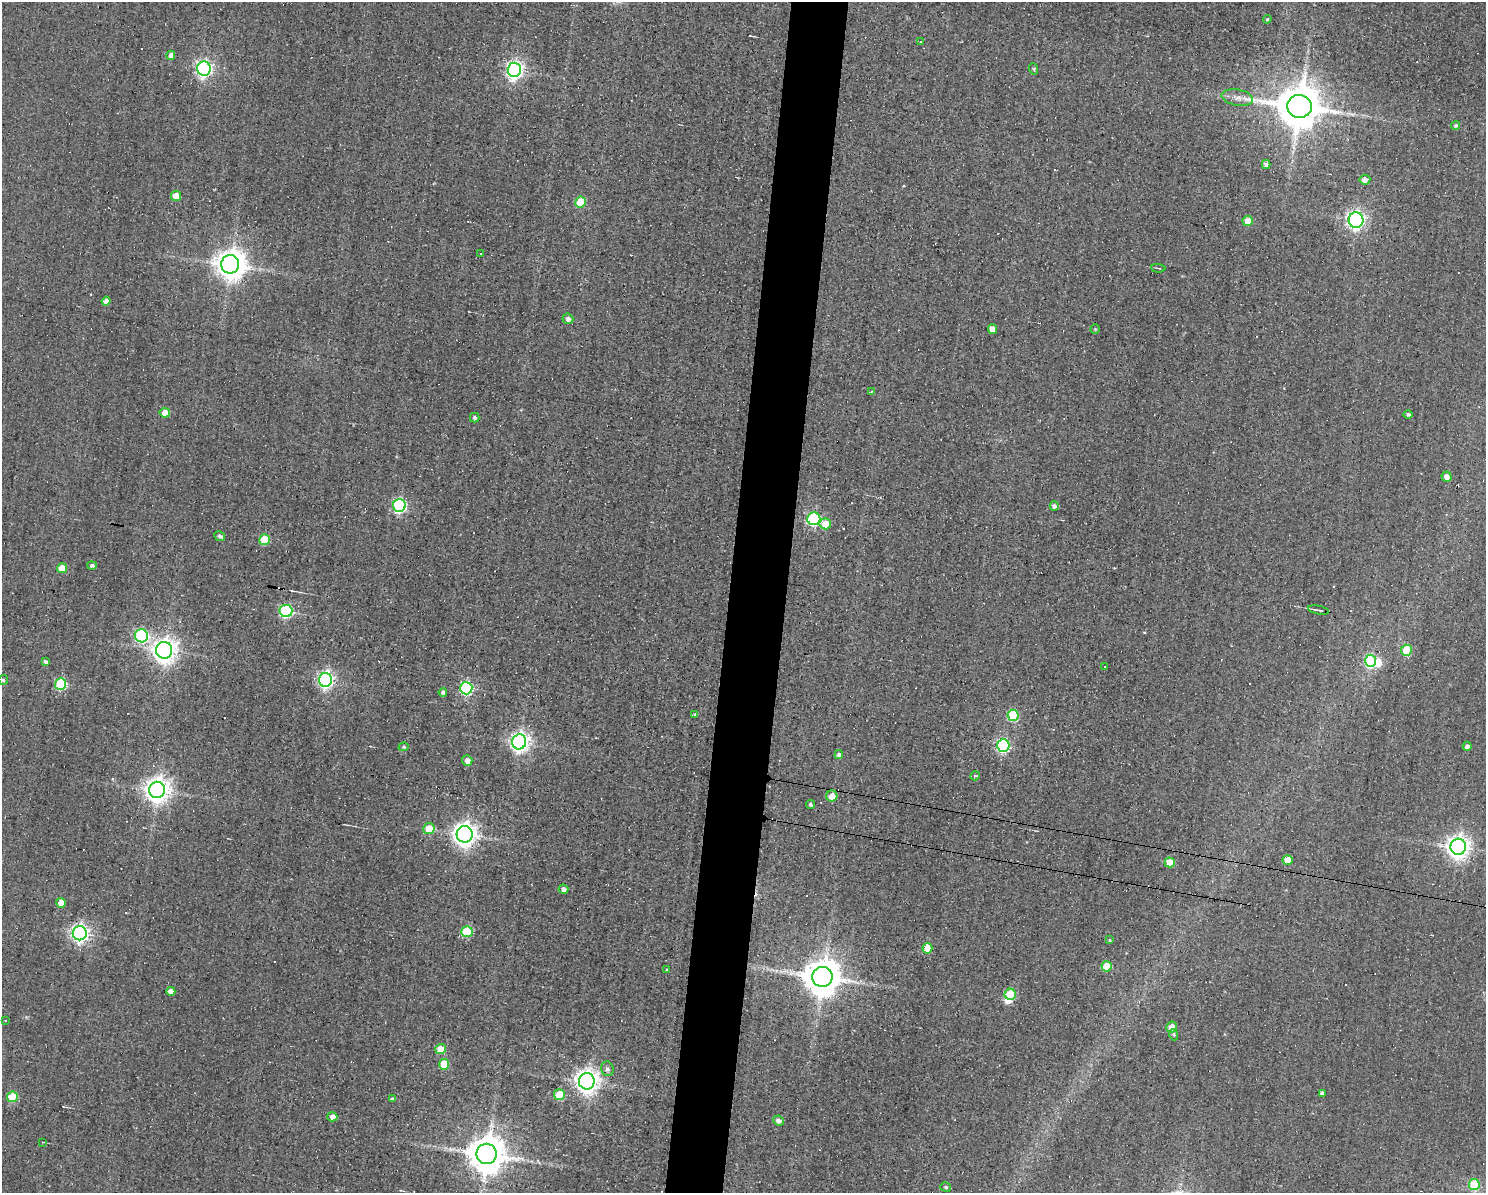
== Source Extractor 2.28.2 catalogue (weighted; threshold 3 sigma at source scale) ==
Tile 8 of 3 x 4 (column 2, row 3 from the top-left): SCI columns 1592-3075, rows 1192-2382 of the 4781 x 4763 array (HDU 1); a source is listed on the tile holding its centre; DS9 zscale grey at full resolution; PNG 1488 x 1195 px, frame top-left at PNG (2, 2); each listed source drawn as its Kron ellipse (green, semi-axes under 4 px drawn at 4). Shown black and unused: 4% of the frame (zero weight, under 3 of 4 exposures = <1% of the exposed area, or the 3 px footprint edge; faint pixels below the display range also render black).
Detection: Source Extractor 2.28.2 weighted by HDU 2 'WHT'; one run over the whole footprint, this tile lists its part. Background 0.0821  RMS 0.032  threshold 0.142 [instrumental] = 3 sigma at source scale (4.5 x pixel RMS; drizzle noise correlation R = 1.50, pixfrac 1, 0.05/0.05 arcsec/px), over >= 5 px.
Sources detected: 112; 2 inside a brighter object's white glare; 17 cosmic-ray / hot-pixel residue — neither listed nor drawn; the other 93 listed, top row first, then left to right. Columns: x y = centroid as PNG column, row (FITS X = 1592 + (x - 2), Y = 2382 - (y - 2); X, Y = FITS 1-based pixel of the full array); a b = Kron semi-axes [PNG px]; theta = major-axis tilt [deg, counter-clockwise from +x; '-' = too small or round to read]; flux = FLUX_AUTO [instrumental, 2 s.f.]
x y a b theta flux
1267 19 4 4 - 3.5
920 41 3 2 - 2.7
171 55 5 4 - 19
204 68 7 7 - 980
1034 69 6 3 -72 3.5
514 70 7 6 - 1300
1237 98 15 8 -10 23
1299 106 12 11 - 14000
1456 125 5 4 - 5.7
1266 165 4 4 - 13
1365 180 5 5 - 19
176 196 5 5 - 58
580 202 5 5 - 100
1356 220 8 7 - 1000
1248 221 5 5 - 39
480 254 3 3 - 7.8
230 264 9 9 - 4700
1158 268 7 2 -4 3.3
106 301 4 4 - 17
568 319 5 5 - 11
992 329 5 4 - 29
1095 329 4 4 - 3.1
871 392 4 3 - 3
165 413 5 5 - 37
1408 414 4 4 - 6.6
475 418 5 4 - 7.6
1447 477 5 5 - 19
399 505 6 6 - 540
1054 506 5 4 - 11
814 519 6 6 - 380
825 524 6 5 - 58
220 536 5 4 - 8.3
265 540 5 5 - 120
92 565 5 4 - 9.2
62 568 5 5 - 53
1318 610 10 2 -11 7.3
286 611 6 6 - 400
141 636 6 6 - 440
164 650 8 8 - 2800
1406 650 5 5 - 130
1371 661 6 5 - 270
45 662 4 3 - 9.6
1105 666 2 2 - 2.6
3 680 5 4 - 6.3
325 680 7 6 - 920
60 684 6 5 - 260
466 688 6 6 - 410
443 692 4 4 - 8.8
695 715 3 3 - 6.2
1013 715 5 5 - 190
519 742 7 7 - 1600
1003 745 6 6 - 490
1467 746 4 4 - 12
404 747 5 4 - 4.4
839 755 4 4 - 9
467 760 5 5 - 18
975 776 5 4 - 4.1
157 790 8 8 - 3000
832 796 6 5 - 31
810 805 4 4 - 6.7
429 829 6 5 - 71
465 834 8 8 - 2600
1458 847 8 8 - 2400
1288 860 5 5 - 54
1170 862 5 5 - 53
564 889 5 4 - 13
61 903 5 4 - 41
467 932 5 5 - 180
80 933 7 7 - 1200
1110 940 4 3 - 3.7
927 948 5 5 - 51
1107 966 5 5 - 110
667 970 4 3 - 3.5
822 977 10 10 - 8100
171 991 4 4 - 26
1010 994 5 5 - 130
5 1020 3 2 - 2.2
1172 1027 5 5 - 32
1174 1035 5 3 - 3.5
441 1049 5 5 - 62
444 1064 5 5 - 110
607 1069 7 6 - 10
587 1081 8 8 - 2700
1322 1093 4 4 - 9
559 1095 5 5 - 120
12 1097 5 5 - 110
392 1099 3 3 - 5.9
332 1117 5 4 - 19
779 1120 5 5 - 15
43 1142 3 2 - 2.5
487 1154 10 10 - 8500
1474 1185 5 5 - 130
946 1187 5 4 - 5.5
Overlapping masked pixels (flux is a lower limit): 1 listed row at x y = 1318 610